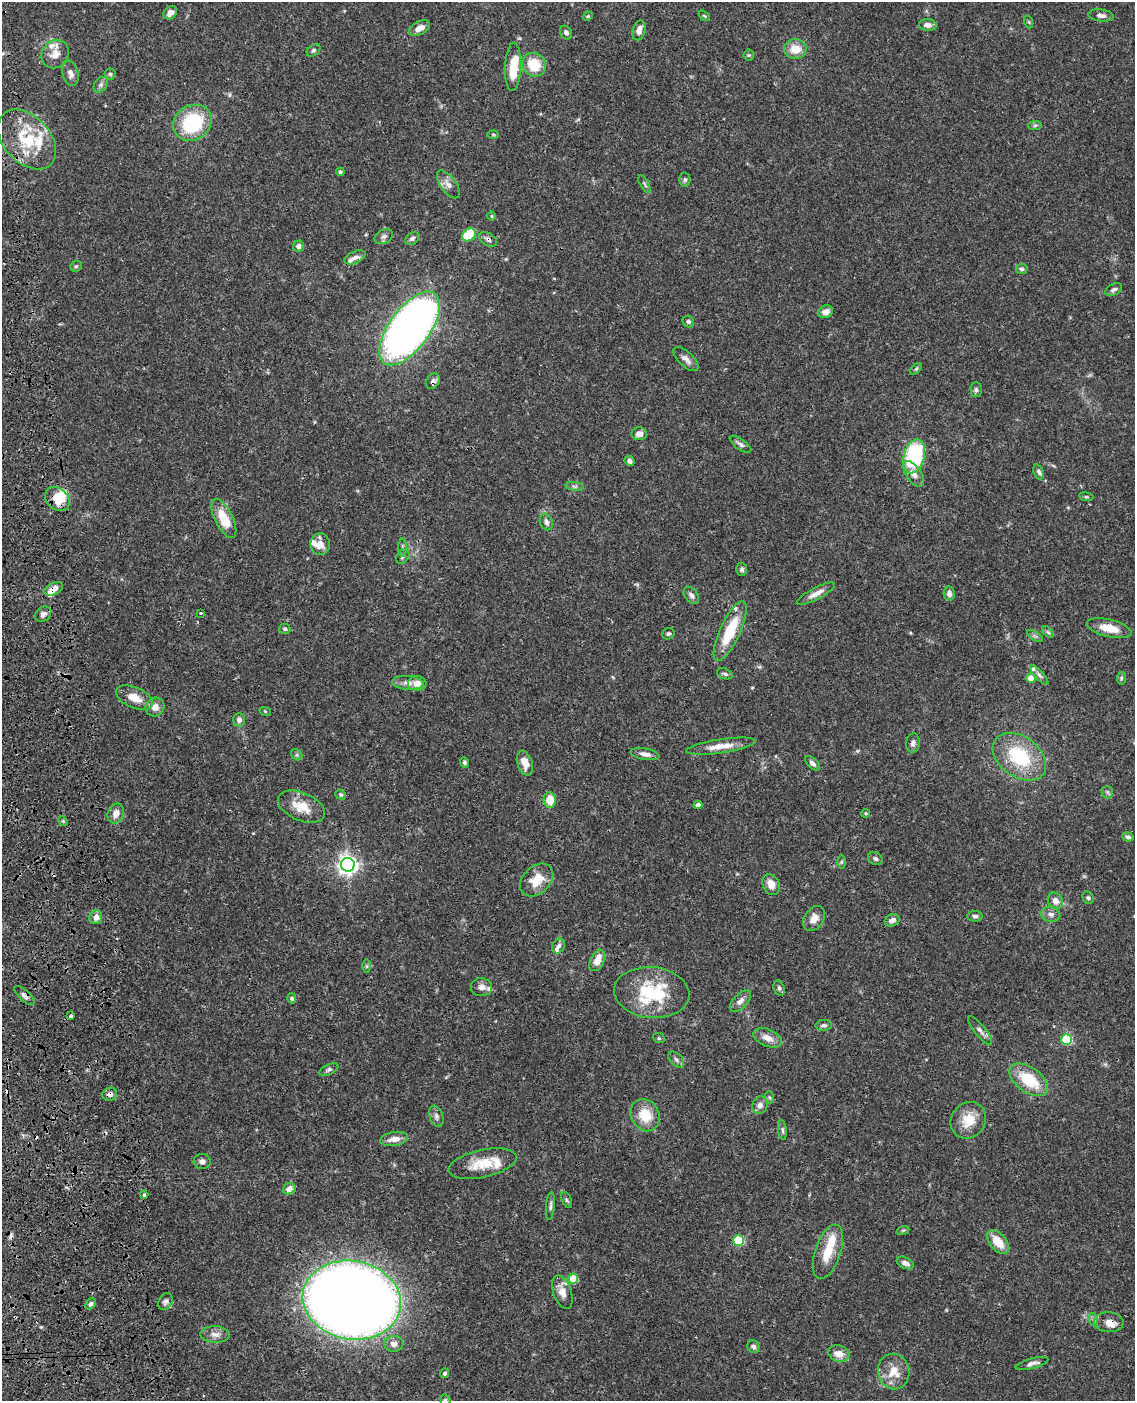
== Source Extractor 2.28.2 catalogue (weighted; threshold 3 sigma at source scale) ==
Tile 7 of 4 x 3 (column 3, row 2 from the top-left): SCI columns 2387-3519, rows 1653-3051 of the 4770 x 4604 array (HDU 1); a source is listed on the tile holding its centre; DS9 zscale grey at full resolution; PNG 1137 x 1403 px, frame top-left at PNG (2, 2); each listed source drawn as its Kron ellipse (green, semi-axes under 4 px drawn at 4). Shown black and unused: <1% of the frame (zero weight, under 3 of 4 exposures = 6% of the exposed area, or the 3 px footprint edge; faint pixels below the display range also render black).
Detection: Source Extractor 2.28.2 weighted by HDU 2 'WHT'; one run over the whole footprint, this tile lists its part. Background 0.0574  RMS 0.003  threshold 0.0137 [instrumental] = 3 sigma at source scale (4.5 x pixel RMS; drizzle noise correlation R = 1.50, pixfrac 1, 0.05/0.05 arcsec/px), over >= 5 px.
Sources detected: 182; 2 inside a brighter object's white glare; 4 cosmic-ray / hot-pixel residue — neither listed nor drawn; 15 inside a brighter listed object's ellipse — not listed separately; the other 161 listed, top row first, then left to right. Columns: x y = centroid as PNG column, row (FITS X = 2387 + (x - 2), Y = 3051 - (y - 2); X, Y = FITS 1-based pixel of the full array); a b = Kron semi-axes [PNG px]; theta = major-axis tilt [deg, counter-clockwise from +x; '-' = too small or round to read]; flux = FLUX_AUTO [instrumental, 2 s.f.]
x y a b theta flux
170 13 7 6 - 1.7
1101 15 13 6 -7 1.2
588 16 5 3 - 0.31
704 16 6 3 -37 0.34
1029 22 6 4 -71 0.39
928 25 9 6 -5 1.8
419 28 11 6 26 2.7
639 30 10 6 74 2.4
566 33 7 5 -59 0.89
795 49 11 9 0 4.7
313 50 7 5 40 0.64
55 54 15 13 51 3.2
749 55 5 5 - 0.41
534 65 12 11 - 8
513 67 24 8 87 9.5
70 73 13 7 -76 1.6
110 74 5 5 - 0.57
101 85 8 6 55 0.9
192 123 20 17 35 21
1035 125 7 4 2 0.57
493 134 6 4 -1 0.36
27 139 35 23 -47 15
340 172 4 4 - 0.49
685 179 7 5 88 0.64
448 184 16 8 -54 2
645 184 10 4 -58 0.51
492 216 5 3 - 0.32
469 235 7 6 - 8.1
384 236 9 7 30 0.98
412 238 8 5 34 0.8
488 239 10 6 -33 0.99
298 246 6 5 - 0.9
355 257 11 6 23 1.4
76 266 6 5 - 0.47
1022 269 6 5 - 0.64
1114 290 9 5 27 0.87
826 312 7 6 - 2.5
688 322 6 5 - 0.64
409 328 43 20 54 230
686 359 15 7 -43 1.7
916 369 7 4 45 0.45
433 381 8 6 53 1.2
976 390 7 5 -89 0.68
639 434 8 6 1 1.7
740 444 13 5 -36 1
914 456 17 10 74 34
630 461 5 4 - 1
1039 472 8 5 -67 0.79
914 474 15 7 -55 2.3
575 486 9 4 -9 0.69
1086 497 7 3 -8 0.38
57 499 14 10 -44 6.3
224 519 21 9 -64 7.8
546 522 8 6 -68 1.2
320 544 11 10 - 3.1
402 548 9 4 90 0.6
403 557 8 5 53 0.72
742 569 6 5 - 0.74
54 589 10 6 26 2.9
816 594 21 6 28 2.4
949 594 7 5 -79 1.1
691 595 10 6 -54 1.1
201 613 3 3 - 0.54
43 614 9 7 37 1.2
1109 628 23 8 -13 5.5
285 629 6 5 - 0.5
730 631 32 10 65 12
1048 632 7 4 -45 0.53
668 634 6 5 - 0.63
1035 636 9 3 -32 0.62
725 674 8 5 -21 0.65
1039 675 13 4 -48 0.9
1031 678 4 4 - 4.3
1121 678 6 4 83 0.48
408 683 16 7 -5 2.1
417 683 9 7 -4 2.1
135 698 19 10 -24 4.2
155 707 10 9 - 2.3
265 711 6 3 -18 0.31
239 720 7 6 - 1.3
913 743 9 6 81 1.1
721 746 35 7 9 4.4
645 754 14 5 -10 1.6
297 755 6 5 - 0.48
1019 757 30 20 -36 18
465 762 5 4 - 0.59
525 763 13 7 -73 3.2
813 763 9 5 -44 1
1107 792 6 6 - 0.6
341 795 5 5 - 0.49
550 800 8 6 -86 4.4
698 805 4 4 - 1.7
302 807 25 14 -23 6.4
866 813 4 4 - 0.41
116 814 10 8 69 2.1
63 821 5 4 - 0.4
1128 837 6 4 -10 0.8
875 859 7 6 - 0.74
841 862 7 4 89 0.5
348 865 7 7 - 170
537 880 19 13 44 5.9
771 884 11 8 -67 3.3
1088 898 6 5 - 0.59
1055 901 9 7 -57 2.2
1051 914 9 7 -16 1.3
975 916 8 5 0 0.84
96 917 7 6 - 2.2
814 918 13 9 56 2.6
892 920 8 6 27 1.5
559 946 7 6 - 1
597 960 11 6 65 3.5
367 966 7 4 -90 0.46
481 987 10 9 - 2
779 988 8 5 -71 0.76
652 993 38 25 -6 20
24 995 12 5 -43 1.1
292 998 5 4 - 0.66
740 1001 13 7 46 1.8
71 1016 3 3 - 2
824 1025 8 5 1 0.77
980 1031 17 5 -51 1.3
659 1038 6 5 - 0.48
768 1038 15 8 -22 2.9
1067 1039 5 5 - 25
676 1060 9 5 -46 0.93
329 1070 10 5 27 0.74
1029 1080 22 12 -35 12
110 1094 7 6 - 1.3
769 1097 6 4 -71 0.39
760 1105 9 7 70 1.5
645 1115 17 14 -62 7
436 1116 11 6 -69 1.1
968 1120 19 17 53 6.3
782 1130 10 4 -85 0.62
394 1139 14 7 10 2.7
202 1161 8 7 - 1.2
482 1164 35 13 13 8
289 1189 6 5 - 2.2
144 1195 4 4 - 0.46
567 1200 8 4 -67 0.51
550 1206 14 4 85 0.86
903 1230 6 4 19 0.35
738 1240 5 5 - 24
998 1242 14 8 -50 5.6
828 1252 28 13 71 7.3
905 1263 9 5 -24 1.7
573 1279 5 5 - 8.2
562 1292 17 9 -70 3
352 1300 49 39 -10 530
165 1302 9 6 62 1.1
91 1304 6 4 48 0.82
1094 1320 7 4 -72 0.61
1109 1322 14 10 -3 2.7
215 1334 15 8 -2 2
394 1344 9 8 - 1.8
753 1347 6 6 - 0.82
839 1354 11 8 -16 3.3
1032 1363 17 5 15 1.4
894 1371 18 15 -79 5.5
445 1373 5 4 - 0.77
445 1400 5 5 - 0.42
Overlapping masked pixels (flux is a lower limit): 9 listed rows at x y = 488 239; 433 381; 57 499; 54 589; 730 631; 24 995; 110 1094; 352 1300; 1109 1322
Isophote crosses this tile's border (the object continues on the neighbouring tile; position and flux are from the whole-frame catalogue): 1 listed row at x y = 445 1400